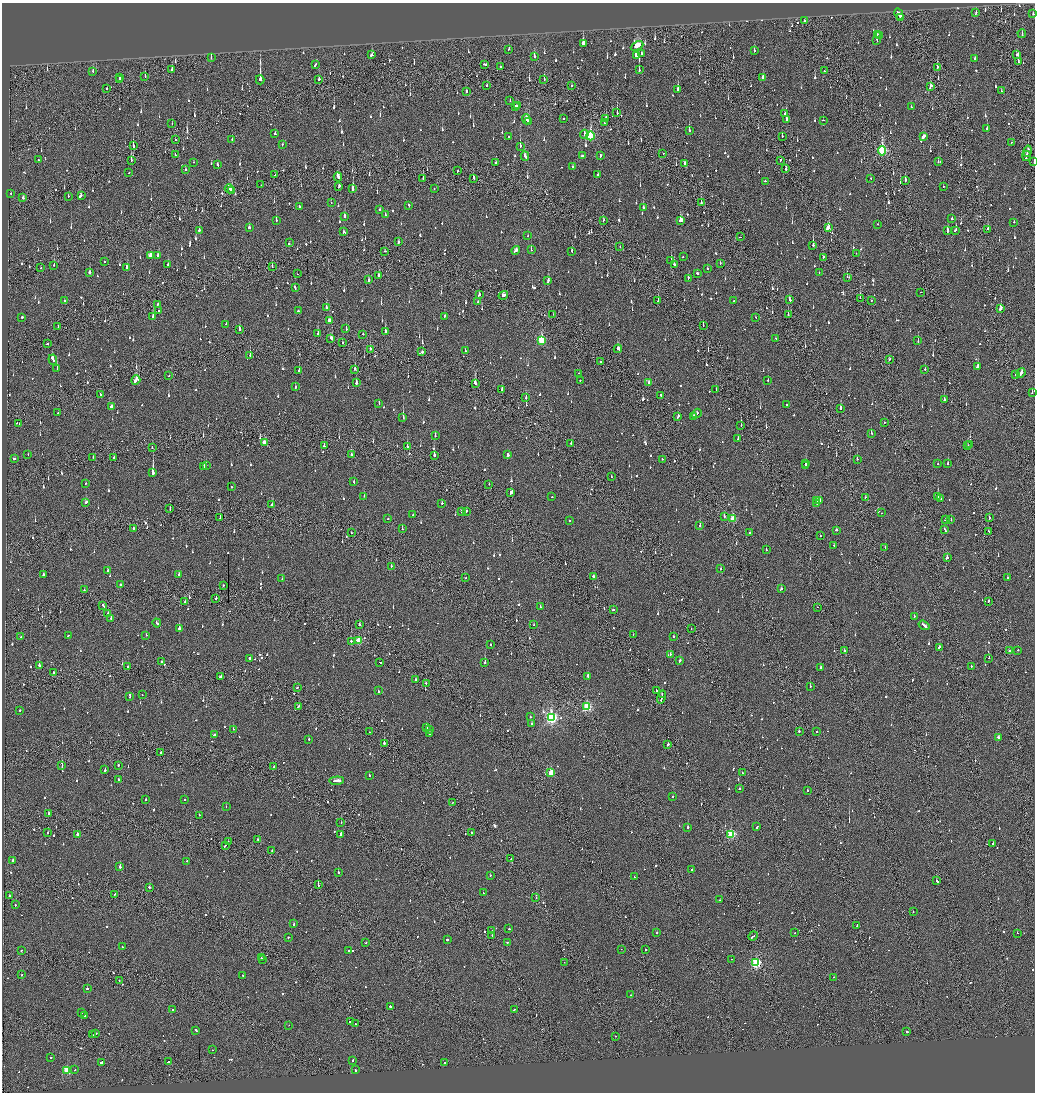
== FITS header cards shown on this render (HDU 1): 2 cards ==
NAXIS1  =                 2065
NAXIS2  =                 2180

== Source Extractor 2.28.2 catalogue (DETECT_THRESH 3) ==
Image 2065 x 2180 px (HDU 1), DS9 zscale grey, zoomed out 1/2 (1 PNG px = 2 x 2 image px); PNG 1037 x 1094 px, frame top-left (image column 1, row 2179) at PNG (2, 3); each listed source drawn as its Kron ellipse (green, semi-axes under 4 px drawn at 4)
Background -0.137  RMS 0.073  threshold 0.22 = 3 sigma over >= 5 px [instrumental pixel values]
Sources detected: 1506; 79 cannot appear on this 1/2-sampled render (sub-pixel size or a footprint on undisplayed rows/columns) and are neither listed nor drawn; of the other 1427, the 500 brightest by FLUX_AUTO listed and drawn (927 fainter detections omitted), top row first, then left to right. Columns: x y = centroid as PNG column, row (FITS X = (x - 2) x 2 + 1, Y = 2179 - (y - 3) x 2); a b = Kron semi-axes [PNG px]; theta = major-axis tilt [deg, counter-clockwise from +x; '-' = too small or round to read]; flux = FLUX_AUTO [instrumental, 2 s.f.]
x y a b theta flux
976 13 3 2 - 81
899 14 6 2 -63 220
1033 14 2 2 - 55
900 17 3 2 - 110
805 21 3 2 - 370
1022 33 4 2 - 110
877 35 2 1 - 74
880 36 2 2 - 110
877 40 4 2 - 110
583 44 2 2 - 1000
637 46 7 3 26 280
509 49 3 2 - 83
754 51 3 2 - 61
641 54 3 2 - 86
372 55 3 2 - 80
637 55 4 3 - 500
1017 55 3 2 - 140
534 57 3 2 - 93
211 58 3 2 - 58
975 59 2 2 - 89
1018 62 3 2 - 83
315 64 3 2 - 94
484 64 3 2 - 360
500 67 2 1 - 410
937 67 3 1 - 99
172 69 3 2 - 65
639 70 3 2 - 110
93 71 3 2 - 62
824 71 2 2 - 57
145 76 3 1 - 58
119 77 2 2 - 170
763 78 3 2 - 140
319 79 4 2 - 63
544 79 2 2 - 57
119 80 2 2 - 55
260 80 4 2 - 1400
572 85 2 1 - 71
487 86 2 2 - 53
930 86 4 2 - 350
107 88 2 1 - 61
678 89 3 2 - 240
1001 91 2 1 - 100
466 92 2 2 - 210
510 101 2 1 - 63
515 106 2 2 - 79
518 106 3 2 - 130
911 107 2 2 - 170
617 113 3 2 - 280
785 113 2 2 - 230
563 118 2 2 - 170
526 119 5 3 - 200
606 119 3 2 - 710
787 120 3 2 - 340
823 120 2 1 - 430
529 121 2 2 - 92
604 123 2 2 - 56
172 124 2 1 - 62
987 129 3 2 - 180
689 130 3 2 - 140
275 134 3 2 - 100
584 134 4 2 - 89
590 136 4 3 - 1100
782 136 2 1 - 130
509 137 2 2 - 120
924 137 4 2 - 170
175 140 2 1 - 91
232 140 2 2 - 93
1011 142 2 2 - 210
282 145 3 2 - 61
133 146 3 1 - 170
520 146 3 2 - 190
882 151 5 3 - 1700
1028 151 6 2 76 260
663 153 2 2 - 65
175 154 3 2 - 82
525 156 4 2 - 140
582 156 3 2 - 61
600 156 3 2 - 120
1026 156 5 1 - 160
38 160 2 2 - 58
131 160 3 2 - 160
780 160 2 1 - 55
193 162 2 2 - 55
496 162 2 2 - 200
938 162 3 2 - 75
1034 162 3 1 - 70
684 164 3 2 - 57
217 165 3 2 - 92
573 167 2 2 - 98
186 169 2 2 - 78
786 169 2 2 - 290
458 171 2 2 - 110
129 173 2 2 - 72
598 174 2 2 - 85
275 175 2 2 - 91
338 177 4 2 - 310
474 178 3 2 - 91
871 178 2 2 - 110
423 179 3 1 - 120
905 180 4 2 - 100
765 181 2 2 - 230
261 185 2 1 - 58
339 186 4 2 - 140
943 186 2 1 - 350
229 189 4 3 - 290
353 189 4 2 - 230
434 189 2 2 - 57
231 191 2 2 - 110
11 193 2 2 - 70
68 196 3 1 - 120
81 196 3 2 - 72
23 198 2 2 - 57
331 203 2 1 - 71
701 203 2 1 - 96
409 205 3 2 - 260
299 206 2 2 - 320
643 208 3 2 - 100
380 210 2 2 - 68
385 214 3 2 - 89
344 217 3 2 - 130
952 219 2 2 - 310
276 220 3 2 - 110
603 220 2 2 - 71
681 221 4 3 - 540
1014 222 2 2 - 57
878 224 2 2 - 78
249 227 3 2 - 79
828 228 4 3 - 370
987 229 2 2 - 88
199 230 3 2 - 190
955 230 3 2 - 62
947 231 3 2 - 200
343 232 3 2 - 64
528 236 2 2 - 54
740 237 2 2 - 100
398 242 2 2 - 250
289 243 2 2 - 180
813 245 3 2 - 270
620 247 2 2 - 56
516 250 4 2 - 130
531 250 2 2 - 170
385 251 2 2 - 54
572 251 3 2 - 100
856 253 2 2 - 59
150 256 3 3 - 180
158 256 3 2 - 70
683 257 2 2 - 87
823 257 2 2 - 62
104 261 2 2 - 89
671 261 3 2 - 260
720 263 2 2 - 54
168 264 3 2 - 77
674 264 3 2 - 89
54 265 4 1 - 300
272 266 3 1 - 140
41 268 2 2 - 100
127 268 4 2 - 180
707 269 2 2 - 73
90 272 2 2 - 390
819 273 2 2 - 61
297 274 2 1 - 77
697 274 3 2 - 80
379 275 3 2 - 89
848 277 3 1 - 110
688 278 3 2 - 67
369 280 2 2 - 620
548 281 4 2 - 120
295 288 4 2 - 140
921 292 2 1 - 78
479 294 3 2 - 160
503 295 5 2 - 160
860 298 2 1 - 100
790 300 3 2 - 87
871 300 2 2 - 110
64 301 2 2 - 77
658 301 2 1 - 57
734 301 2 2 - 310
478 302 2 2 - 91
158 304 2 2 - 220
326 307 2 2 - 250
1000 308 4 2 - 230
159 310 2 2 - 67
298 311 3 2 - 78
553 314 2 1 - 70
788 315 2 2 - 54
444 316 2 2 - 73
22 317 2 2 - 200
153 317 3 2 - 140
756 317 2 2 - 58
330 320 3 3 - 110
226 324 2 2 - 130
703 325 2 1 - 110
58 326 3 1 - 78
346 328 3 2 - 120
239 329 3 2 - 84
385 331 2 2 - 220
318 333 2 2 - 320
363 334 2 2 - 130
331 338 3 2 - 140
775 338 3 2 - 190
541 340 4 3 - 730
918 341 2 2 - 97
343 342 2 2 - 110
47 344 2 2 - 120
370 349 2 2 - 100
618 349 4 2 - 140
465 351 2 2 - 76
422 352 2 2 - 150
250 355 2 1 - 240
890 359 2 2 - 59
53 360 5 2 - 280
600 361 2 1 - 61
977 366 4 2 - 120
57 369 3 2 - 160
355 369 2 2 - 310
925 369 2 2 - 91
299 371 2 2 - 150
579 373 2 2 - 53
1021 373 5 2 - 130
1015 374 2 2 - 130
169 375 2 1 - 60
136 380 5 2 - 630
580 380 2 2 - 56
768 380 2 2 - 120
649 382 3 2 - 89
356 383 3 2 - 120
475 383 4 2 - 260
295 387 2 2 - 110
502 389 3 2 - 99
716 389 2 2 - 54
1032 393 2 2 - 83
101 394 2 2 - 76
661 396 4 2 - 180
526 398 2 2 - 70
944 400 3 2 - 240
379 403 3 2 - 69
787 405 2 2 - 680
111 407 3 2 - 220
841 408 3 2 - 120
58 413 2 1 - 120
697 413 5 2 - 320
678 416 3 2 - 97
693 416 2 2 - 97
403 417 3 2 - 250
884 422 2 2 - 130
19 423 2 1 - 76
741 426 2 1 - 77
871 433 2 2 - 180
435 436 3 2 - 94
738 439 2 2 - 100
264 443 3 2 - 180
571 443 2 2 - 89
970 445 2 1 - 240
324 446 2 2 - 220
407 446 3 2 - 160
968 446 2 1 - 63
152 447 2 2 - 130
28 455 2 2 - 61
351 455 2 2 - 210
434 455 2 2 - 650
508 455 2 2 - 71
93 457 2 2 - 67
113 458 2 2 - 110
14 459 3 2 - 100
662 459 2 2 - 78
857 459 2 2 - 71
806 463 2 2 - 180
938 464 2 2 - 87
948 464 2 2 - 270
206 465 2 2 - 160
204 466 2 2 - 92
805 466 4 2 - 360
153 473 3 2 - 1500
611 476 2 1 - 79
354 482 2 2 - 74
86 483 2 2 - 54
489 484 2 2 - 100
232 487 2 2 - 58
511 493 4 2 - 230
364 496 2 2 - 68
938 496 2 2 - 1900
552 497 2 2 - 62
865 497 2 2 - 140
941 498 2 2 - 92
816 500 4 2 - 140
820 501 2 2 - 170
86 502 3 2 - 91
442 503 2 2 - 67
817 504 2 2 - 60
272 505 3 2 - 110
170 509 2 1 - 54
461 511 2 2 - 86
466 511 2 2 - 67
882 513 2 2 - 70
413 515 2 2 - 260
724 516 2 1 - 99
220 518 3 1 - 110
989 518 2 2 - 99
388 519 2 2 - 110
733 519 3 3 - 540
945 519 2 1 - 280
569 520 2 2 - 79
951 520 2 2 - 56
700 526 2 2 - 430
133 529 4 2 - 92
402 529 2 2 - 60
836 530 2 2 - 84
945 530 3 2 - 120
988 531 2 2 - 79
351 533 2 1 - 61
749 533 2 2 - 58
821 536 2 1 - 65
834 546 2 2 - 81
885 547 2 2 - 80
766 550 2 2 - 71
947 558 2 2 - 330
391 566 2 2 - 83
721 569 2 2 - 62
108 571 2 2 - 65
179 574 2 2 - 96
43 575 3 2 - 270
594 576 3 2 - 150
466 578 2 1 - 66
1007 578 2 2 - 170
282 579 2 2 - 84
121 585 3 2 - 91
223 585 2 2 - 150
781 589 2 2 - 75
84 590 2 2 - 69
216 598 2 2 - 320
988 601 3 1 - 60
185 602 2 2 - 120
103 605 3 2 - 320
540 607 3 2 - 110
817 607 2 1 - 54
613 610 2 2 - 140
108 613 2 2 - 54
914 616 2 2 - 140
111 618 2 2 - 83
157 623 4 2 - 310
360 624 2 2 - 100
534 625 2 1 - 97
924 625 6 2 -34 270
179 628 2 2 - 370
691 629 2 1 - 78
68 635 2 2 - 100
146 635 2 2 - 66
633 635 2 1 - 58
674 636 2 2 - 530
21 637 2 2 - 64
359 640 3 3 - 460
351 641 2 2 - 210
490 644 2 2 - 67
939 647 3 2 - 170
1009 650 2 2 - 150
1018 650 2 2 - 59
844 651 2 1 - 360
670 654 2 2 - 150
250 658 3 2 - 240
989 658 2 2 - 94
680 661 3 2 - 110
162 662 2 2 - 200
380 662 3 2 - 70
485 662 2 2 - 610
39 665 2 2 - 230
971 666 2 2 - 53
128 667 2 2 - 56
820 668 3 2 - 130
54 673 2 2 - 160
588 676 2 2 - 300
220 677 3 2 - 100
416 680 2 2 - 130
426 684 3 2 - 130
810 686 2 2 - 84
297 687 2 2 - 80
656 690 2 2 - 75
378 691 2 2 - 210
142 695 2 1 - 64
662 695 3 1 - 97
130 697 2 2 - 60
662 697 7 1 76 230
298 706 4 1 - 150
587 707 3 3 - 1200
20 710 2 2 - 78
530 717 2 2 - 59
551 718 4 4 - 2800
532 723 2 2 - 99
426 728 2 2 - 180
233 729 2 2 - 130
430 729 2 2 - 56
799 731 2 2 - 190
817 731 2 2 - 83
370 732 2 1 - 56
430 733 2 2 - 220
214 735 4 2 - 78
998 737 3 2 - 250
309 739 2 2 - 76
384 743 2 2 - 230
668 745 2 2 - 270
161 752 2 2 - 120
118 765 2 2 - 77
62 766 2 1 - 260
274 766 2 2 - 84
105 770 3 2 - 270
551 773 3 3 - 560
742 773 2 1 - 97
369 775 2 2 - 200
119 779 2 2 - 53
337 781 7 2 4 300
740 789 2 2 - 120
807 790 2 2 - 140
673 797 2 2 - 68
146 799 2 2 - 57
185 800 2 2 - 85
452 803 2 2 - 110
226 806 2 2 - 77
49 813 2 2 - 160
199 815 2 1 - 150
341 823 2 1 - 80
687 827 2 2 - 540
757 827 3 2 - 150
48 832 2 2 - 57
472 833 2 2 - 72
77 834 2 2 - 410
341 834 4 2 - 760
731 834 3 3 - 1100
258 839 2 2 - 68
228 842 2 1 - 90
993 843 2 2 - 160
225 845 3 1 - 120
272 851 2 1 - 59
511 859 2 1 - 76
13 860 2 2 - 420
186 861 2 2 - 54
120 867 2 2 - 660
692 870 2 2 - 780
338 872 2 2 - 170
490 875 2 2 - 110
634 877 2 2 - 53
936 881 3 2 - 160
318 885 4 1 - 160
149 887 2 2 - 120
483 893 2 2 - 70
114 894 2 1 - 57
9 896 2 2 - 87
536 898 2 1 - 68
720 900 2 1 - 69
15 905 2 2 - 60
913 912 2 1 - 130
294 924 3 2 - 180
857 925 3 1 - 140
509 929 2 2 - 92
492 931 2 2 - 56
656 933 2 2 - 99
794 933 2 2 - 68
1017 933 2 2 - 110
492 935 2 2 - 62
753 936 5 2 - 200
288 937 3 2 - 52
447 940 2 2 - 240
507 942 2 2 - 91
366 943 2 2 - 57
122 947 2 2 - 73
621 949 2 2 - 55
646 949 2 2 - 87
21 950 2 2 - 110
349 951 2 2 - 73
261 958 2 2 - 69
731 959 2 2 - 72
262 960 2 1 - 63
564 962 2 1 - 68
756 963 3 3 - 1600
21 975 2 2 - 60
243 975 2 2 - 96
833 977 2 2 - 110
119 980 2 2 - 54
87 989 2 2 - 160
631 995 2 2 - 130
390 1007 3 2 - 240
172 1010 2 2 - 56
514 1010 3 2 - 110
81 1012 2 2 - 53
84 1016 2 2 - 55
350 1021 3 1 - 95
355 1023 2 2 - 87
289 1025 2 1 - 66
196 1030 3 2 - 110
907 1032 2 2 - 140
96 1033 2 2 - 65
93 1035 4 1 - 120
615 1036 2 2 - 61
212 1050 2 1 - 120
51 1057 2 1 - 180
353 1060 3 2 - 75
101 1062 4 2 - 350
168 1062 3 1 - 110
444 1063 2 2 - 56
75 1069 2 2 - 130
67 1070 3 3 - 780
355 1070 2 2 - 130
At the frame edge (FLAGS 8, measured only in part): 2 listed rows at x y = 1033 14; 1034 162
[927 fainter detections neither listed nor drawn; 79 sub-pixel or undisplayed-footprint detections neither listed nor drawn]